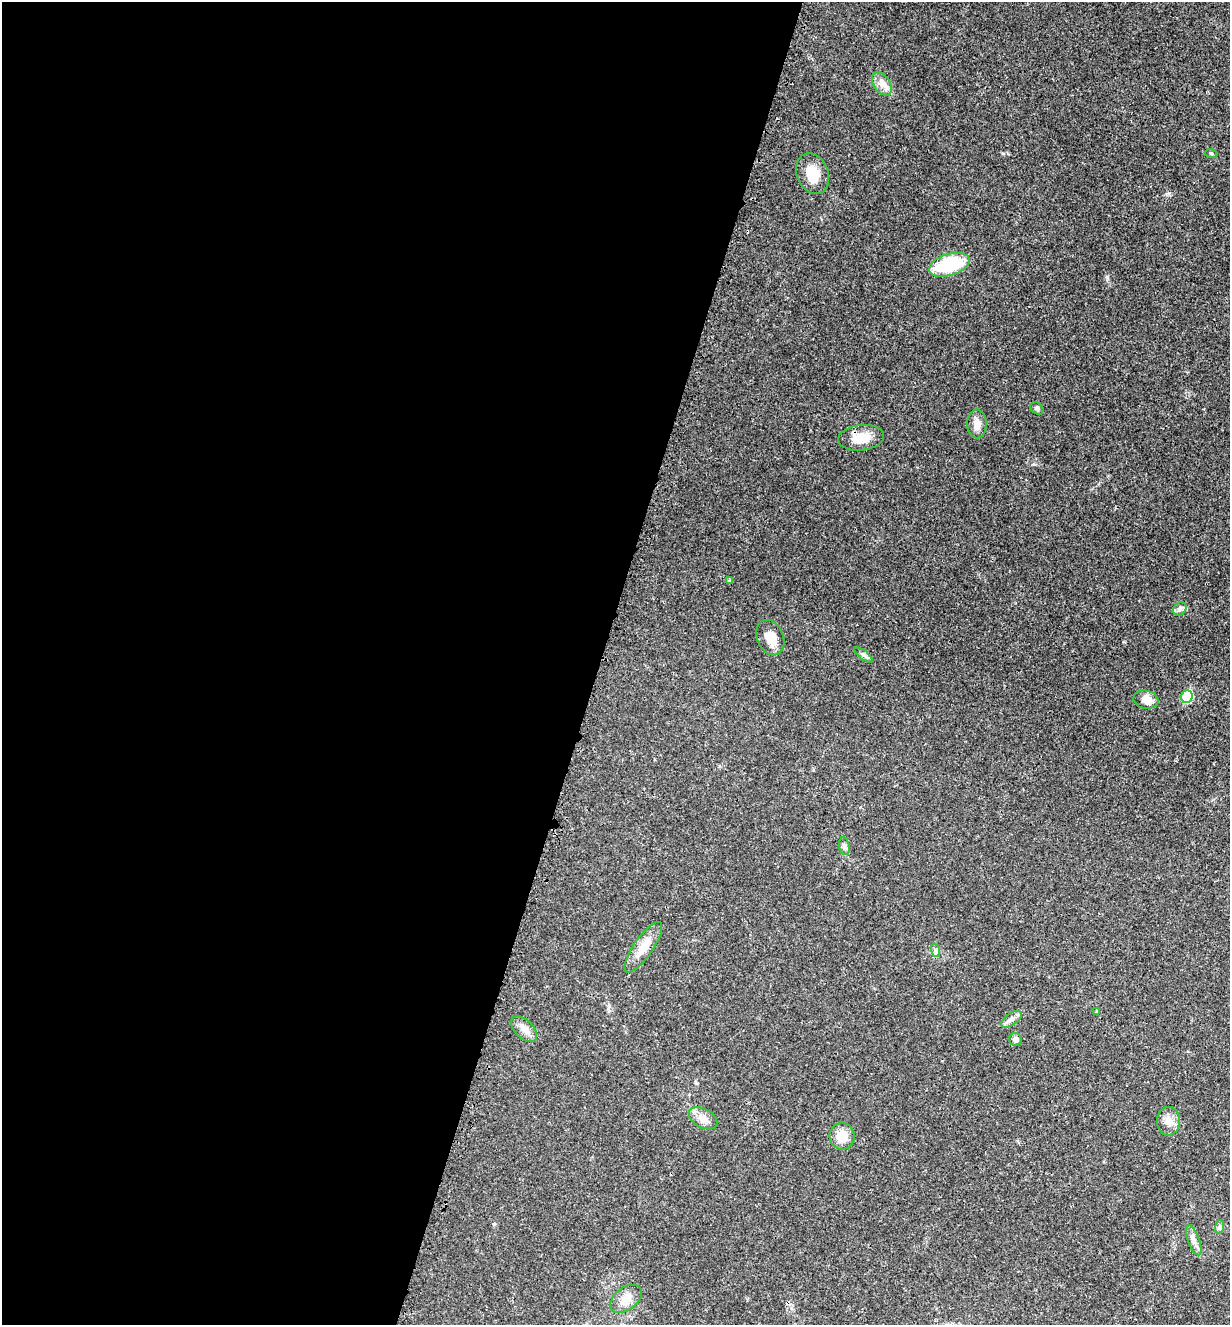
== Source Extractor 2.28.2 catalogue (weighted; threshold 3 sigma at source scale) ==
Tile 5 of 4 x 4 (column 1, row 2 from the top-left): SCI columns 221-1448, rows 2747-4069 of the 5480 x 5490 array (HDU 1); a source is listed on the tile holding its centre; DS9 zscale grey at full resolution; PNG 1232 x 1327 px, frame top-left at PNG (2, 2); each listed source drawn as its Kron ellipse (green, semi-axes under 4 px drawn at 4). Shown black and unused: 49% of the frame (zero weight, under 3 of 4 exposures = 8% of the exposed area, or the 3 px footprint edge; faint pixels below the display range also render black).
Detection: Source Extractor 2.28.2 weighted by HDU 2 'WHT'; one run over the whole footprint, this tile lists its part. Background 0.022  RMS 0.0035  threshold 0.0156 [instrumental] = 3 sigma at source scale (4.5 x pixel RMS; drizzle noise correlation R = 1.50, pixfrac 1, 0.05/0.05 arcsec/px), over >= 5 px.
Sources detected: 26; all 26 listed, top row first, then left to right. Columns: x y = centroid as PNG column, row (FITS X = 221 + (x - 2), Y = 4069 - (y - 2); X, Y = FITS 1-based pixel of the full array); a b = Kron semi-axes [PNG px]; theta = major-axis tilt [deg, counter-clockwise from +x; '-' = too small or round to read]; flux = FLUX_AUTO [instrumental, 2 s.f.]
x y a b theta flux
882 84 13 8 -55 2.4
1211 153 6 4 -18 0.41
813 174 21 15 -68 6.5
949 265 21 10 17 20
1037 408 7 5 -43 0.69
977 424 14 9 -89 2.8
861 438 23 12 6 6
729 581 3 3 - 0.53
1180 609 7 6 - 1.1
770 638 18 13 -67 4.8
864 655 11 3 -39 0.7
1187 697 6 5 - 16
1146 700 12 9 -10 3.2
844 846 9 5 -78 0.88
643 947 30 9 55 5.8
935 950 7 4 -72 0.69
1097 1011 4 3 - 0.32
1011 1019 12 6 33 1.4
524 1029 16 9 -45 2.6
1015 1039 6 6 - 1
703 1118 15 9 -29 2.7
1168 1121 14 11 89 2.8
842 1136 13 12 - 5
1219 1227 7 4 71 0.65
1194 1240 16 6 -69 1.9
626 1299 18 11 36 3.6
Unlisted compact peaks at least as high as the median listed source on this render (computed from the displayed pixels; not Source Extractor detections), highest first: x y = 1107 277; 1003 153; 1034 464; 1169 193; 609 1006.